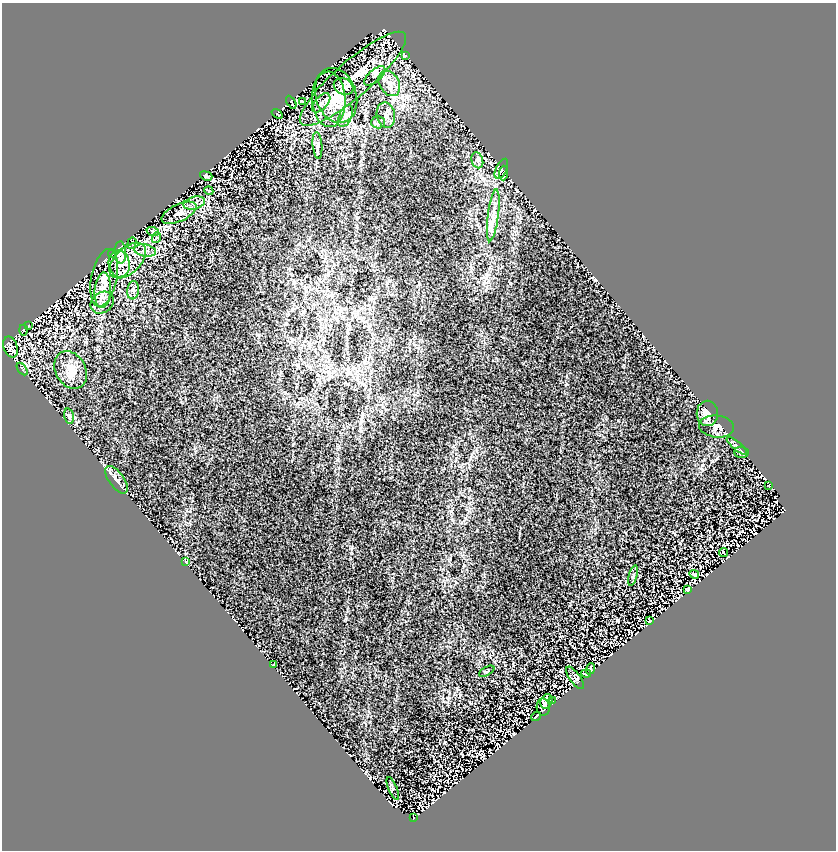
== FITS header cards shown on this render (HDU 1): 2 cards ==
NAXIS1  =                  834
NAXIS2  =                  848

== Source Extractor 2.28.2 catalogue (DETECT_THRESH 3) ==
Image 834 x 848 px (HDU 1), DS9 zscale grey, 1 PNG px = 1 image px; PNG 838 x 852 px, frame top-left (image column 1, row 848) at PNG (2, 3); each listed source drawn as its Kron ellipse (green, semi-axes under 4 px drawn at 4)
Background 1.11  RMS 0.1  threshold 0.31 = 3 sigma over >= 5 px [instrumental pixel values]
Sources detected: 64; all 64 listed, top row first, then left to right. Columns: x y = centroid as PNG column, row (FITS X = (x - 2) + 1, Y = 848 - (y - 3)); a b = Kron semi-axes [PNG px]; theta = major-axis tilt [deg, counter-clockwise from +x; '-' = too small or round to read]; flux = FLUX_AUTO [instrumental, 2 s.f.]
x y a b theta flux
405 56 4 2 - 5
375 76 13 6 41 37
353 79 69 18 41 310
389 83 13 9 -60 67
344 87 10 7 -28 35
336 95 28 20 -72 160
329 99 28 16 -88 140
303 101 4 2 - 4.2
291 102 7 2 -59 5
321 103 12 6 47 27
277 114 6 3 -38 6
386 115 13 9 -81 49
346 116 12 6 67 36
378 122 6 6 - 17
317 145 13 5 -84 26
477 160 8 5 -73 19
501 169 11 5 64 25
503 173 7 4 88 15
206 176 6 3 -20 12
209 191 4 3 - 6
194 203 11 6 15 28
179 213 19 8 25 44
493 215 26 5 83 64
153 232 6 4 -19 14
156 238 5 3 - 8.8
132 243 6 4 67 7.1
145 251 11 6 -11 29
120 252 11 5 -88 68
112 254 4 2 - 6
128 261 22 13 43 98
119 264 13 10 -81 48
104 278 29 13 78 110
103 290 18 8 85 76
133 290 9 6 83 23
102 303 12 10 36 47
28 326 3 2 - 5.3
23 330 5 3 - 6.6
11 347 11 7 -74 24
22 369 7 3 -52 7.9
71 370 20 15 -60 100
707 413 13 10 90 52
69 416 7 4 -75 12
717 426 17 11 -6 51
737 446 13 4 -40 18
741 452 7 5 -2 14
116 480 16 7 -54 41
768 486 3 2 - 3.4
723 552 4 2 - 7
186 562 4 2 - 5
694 574 5 2 - 7.4
633 576 10 4 74 12
688 589 4 3 - 7.9
650 621 3 2 - 5.5
273 665 4 2 - 7.4
590 669 6 3 70 13
487 671 8 2 29 7.6
586 674 5 3 - 11
575 678 13 5 -54 18
552 700 4 2 - 9.4
546 701 7 5 66 15
543 707 8 6 -85 18
536 717 5 2 - 8.6
393 788 12 4 -68 12
413 817 3 2 - 4.7